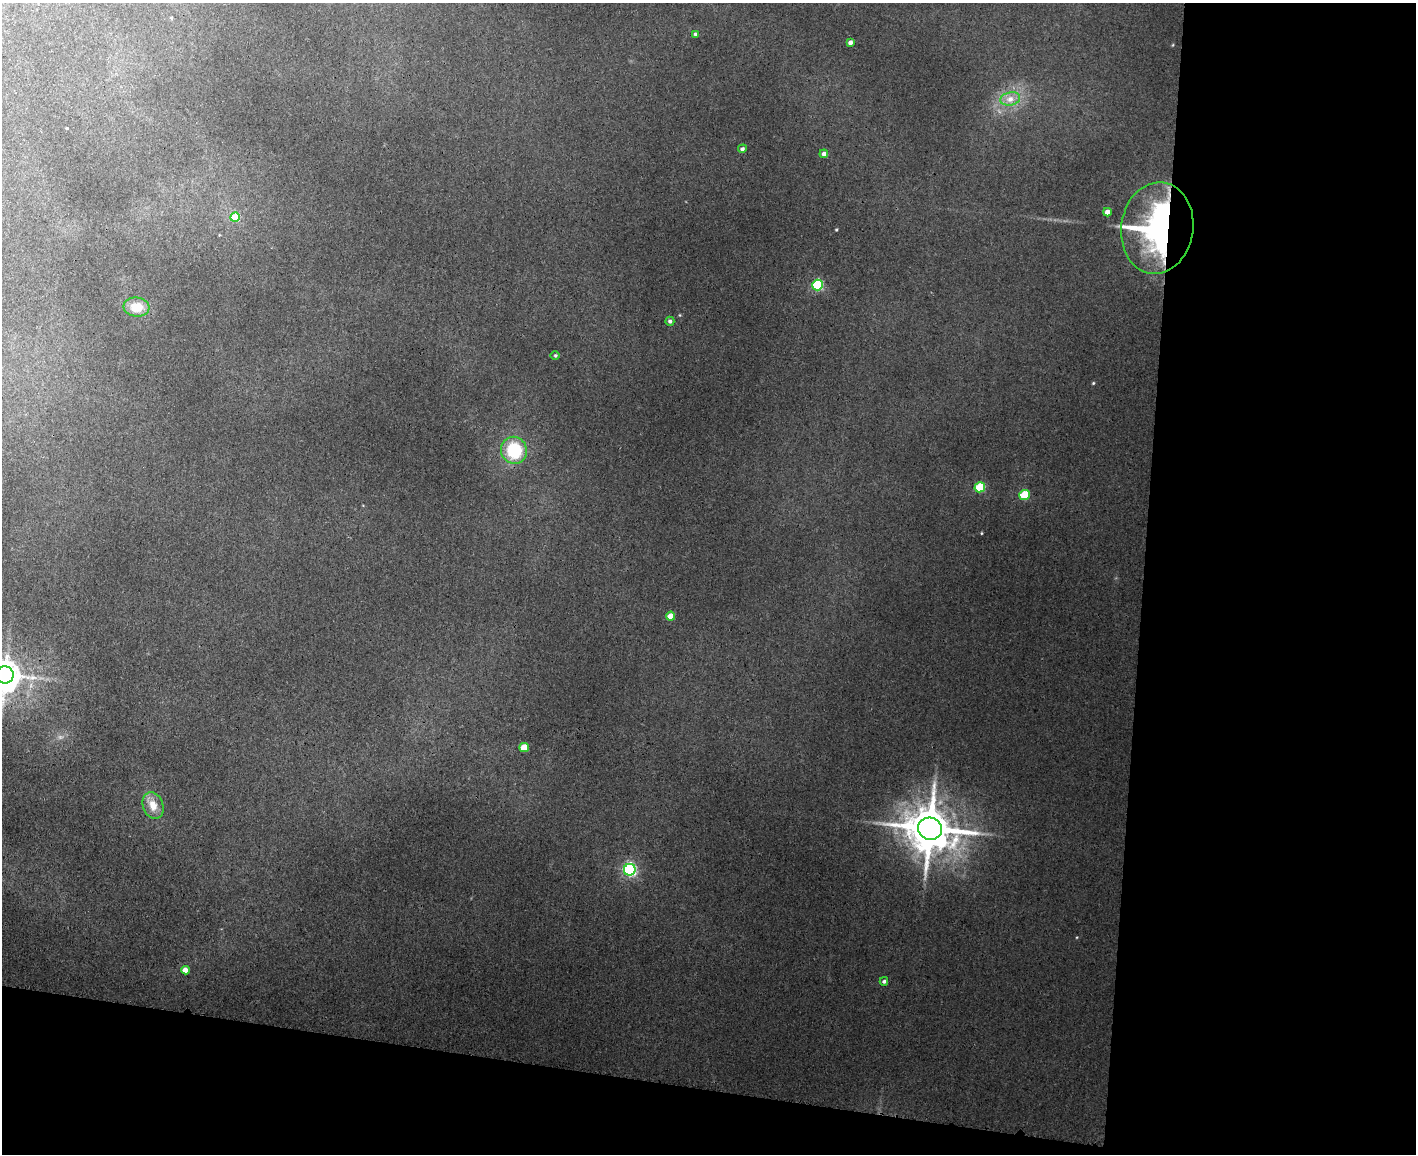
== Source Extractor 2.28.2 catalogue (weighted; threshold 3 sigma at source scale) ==
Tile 12 of 3 x 4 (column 3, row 4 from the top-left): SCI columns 3117-4530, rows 16-1167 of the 4707 x 4636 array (HDU 1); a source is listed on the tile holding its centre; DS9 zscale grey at full resolution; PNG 1418 x 1156 px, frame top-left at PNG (2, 3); each listed source drawn as its Kron ellipse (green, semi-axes under 4 px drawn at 4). Shown black and unused: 25% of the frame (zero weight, under 3 of 4 exposures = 6% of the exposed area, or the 3 px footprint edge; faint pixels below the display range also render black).
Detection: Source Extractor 2.28.2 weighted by HDU 2 'WHT'; one run over the whole footprint, this tile lists its part. Background 0.0941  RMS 0.008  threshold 0.0361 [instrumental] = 3 sigma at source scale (4.5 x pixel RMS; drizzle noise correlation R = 1.50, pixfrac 1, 0.05/0.05 arcsec/px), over >= 5 px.
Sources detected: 23; all 23 listed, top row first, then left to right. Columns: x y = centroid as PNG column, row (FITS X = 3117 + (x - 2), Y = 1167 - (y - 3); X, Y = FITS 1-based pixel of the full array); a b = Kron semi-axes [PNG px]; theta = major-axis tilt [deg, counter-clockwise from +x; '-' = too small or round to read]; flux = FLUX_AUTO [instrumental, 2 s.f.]
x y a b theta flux
695 34 4 3 - 1.2
850 42 4 3 - 2
1010 99 10 6 9 4.1
742 149 4 4 - 1.5
824 154 4 4 - 2.4
1107 212 4 4 - 4.4
235 217 5 4 - 19
1157 228 46 36 82 150
817 285 5 5 - 58
137 307 13 9 -5 9.3
670 321 4 4 - 1.3
555 355 4 3 - 0.78
514 450 13 13 - 28
980 487 5 5 - 27
1024 495 5 5 - 25
671 616 4 4 - 8.1
5 675 8 8 - 880
524 747 5 4 - 12
153 806 13 10 -70 7.2
930 829 12 11 - 2700
630 870 6 6 - 120
185 970 4 4 - 4.6
884 981 4 3 - 1.2
Overlapping masked pixels (flux is a lower limit): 1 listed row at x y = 1157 228
Isophote crosses this tile's border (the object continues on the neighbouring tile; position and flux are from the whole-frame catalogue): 1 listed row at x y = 5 675